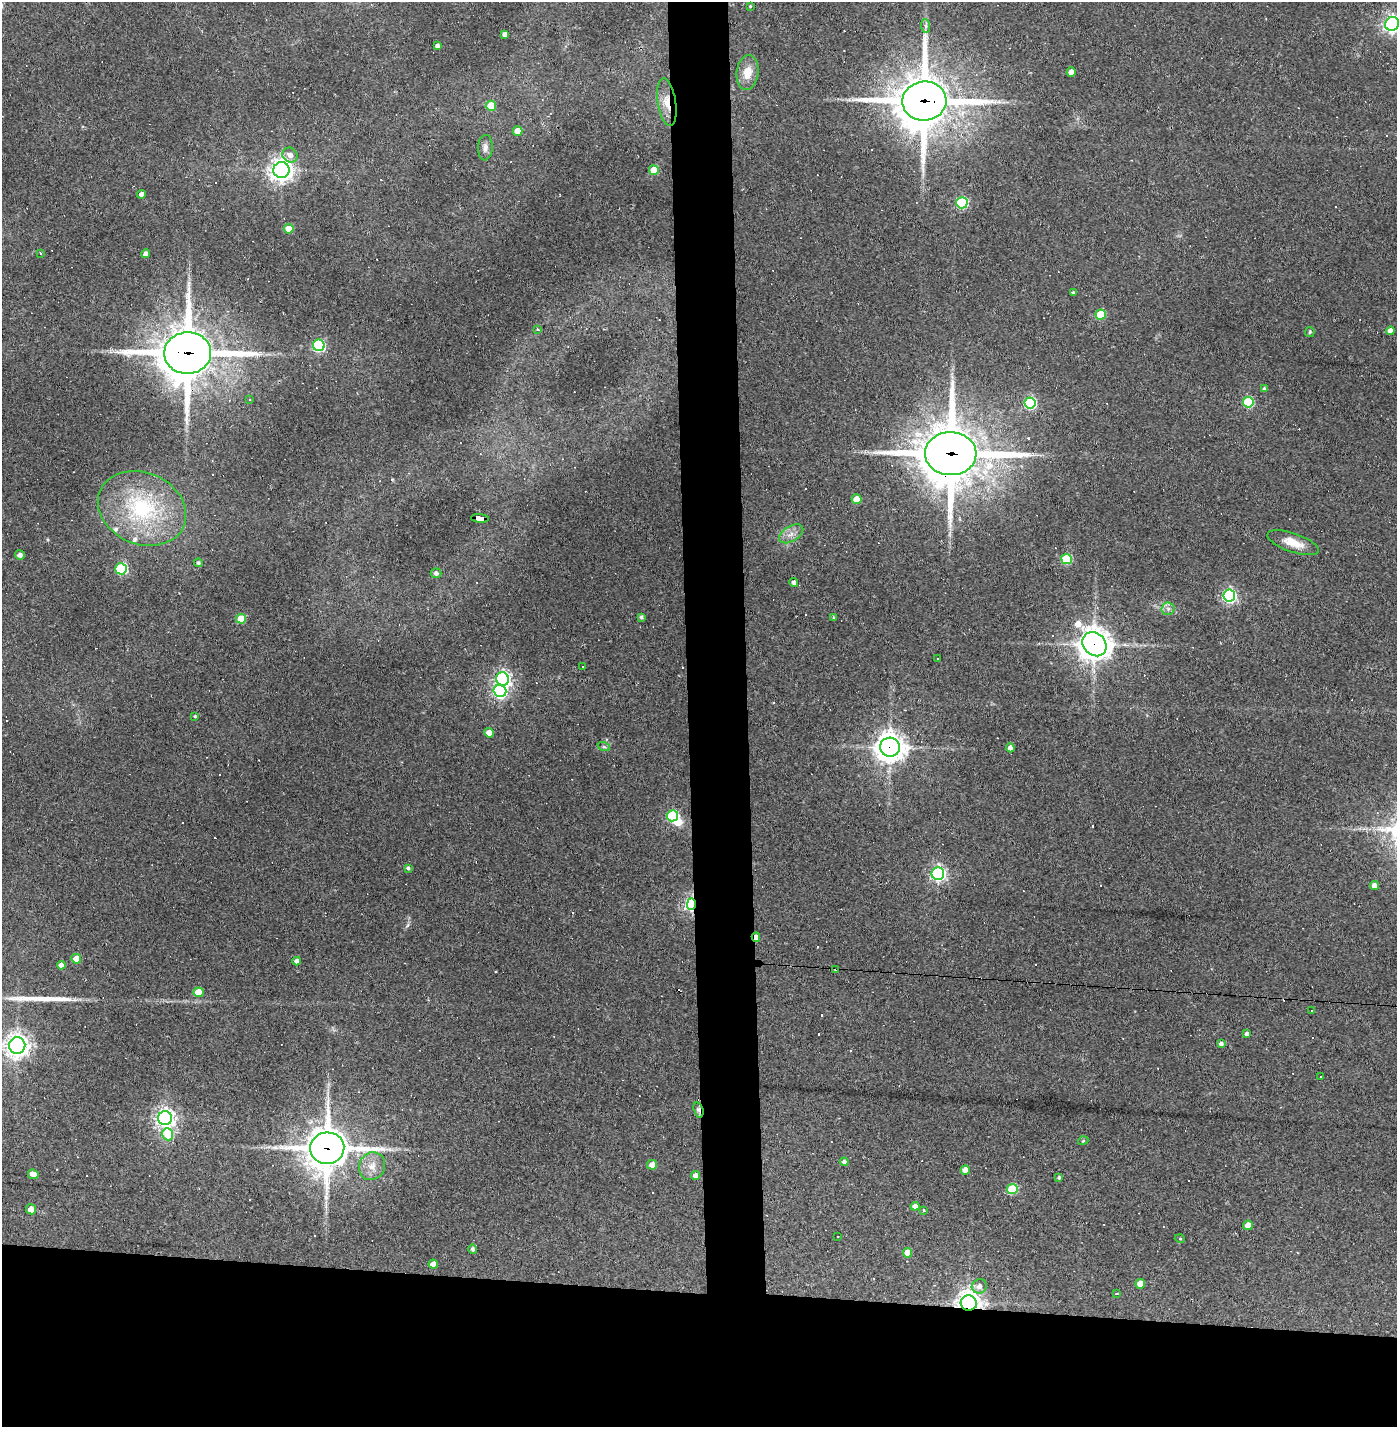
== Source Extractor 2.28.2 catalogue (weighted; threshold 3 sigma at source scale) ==
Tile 8 of 3 x 3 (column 2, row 3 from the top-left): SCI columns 1455-2849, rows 1-1425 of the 4302 x 4274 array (HDU 1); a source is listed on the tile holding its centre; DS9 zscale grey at full resolution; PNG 1399 x 1429 px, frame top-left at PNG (2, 2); each listed source drawn as its Kron ellipse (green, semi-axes under 4 px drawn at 4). Shown black and unused: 13% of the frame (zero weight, under 2 of 3 exposures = <1% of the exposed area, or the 3 px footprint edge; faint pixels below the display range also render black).
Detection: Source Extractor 2.28.2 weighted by HDU 2 'WHT'; one run over the whole footprint, this tile lists its part. Background 0.201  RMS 0.0083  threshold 0.0374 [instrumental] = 3 sigma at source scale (4.5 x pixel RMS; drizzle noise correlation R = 1.50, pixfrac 1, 0.05/0.05 arcsec/px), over >= 5 px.
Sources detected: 130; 1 inside a brighter object's white glare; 26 cosmic-ray / hot-pixel residue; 1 long thin detection or spike segment (spike, bleed or trail) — neither listed nor drawn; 2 inside a brighter listed object's ellipse — not listed separately; the other 100 listed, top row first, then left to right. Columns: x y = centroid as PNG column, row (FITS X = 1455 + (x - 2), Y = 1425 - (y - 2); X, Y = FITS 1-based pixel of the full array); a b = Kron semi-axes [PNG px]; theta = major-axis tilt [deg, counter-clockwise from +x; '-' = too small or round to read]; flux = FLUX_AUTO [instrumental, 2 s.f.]
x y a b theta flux
750 6 3 3 - 0.8
1392 24 7 6 - 310
925 26 7 4 -88 1.9
505 34 4 4 - 3.9
438 46 4 4 - 2.9
1071 72 4 4 - 7.7
747 73 17 11 83 12
924 101 22 19 4 3800
667 102 24 9 -81 12
491 106 5 5 - 25
517 131 5 5 - 7.9
485 148 13 7 87 4.4
290 155 8 7 - 5.2
281 170 8 8 - 570
654 170 5 5 - 20
141 194 4 4 - 4.7
962 203 6 5 - 82
289 229 5 4 - 14
40 253 3 3 - 2.5
146 254 4 4 - 4.5
1073 293 4 3 - 1.3
1101 314 5 5 - 31
538 330 4 3 - 1.4
1390 331 4 4 - 4.5
1310 332 5 4 - 1.1
319 345 6 5 - 96
188 353 23 21 4 3500
1264 389 4 3 - 1.6
250 400 3 2 - 0.98
1248 402 5 5 - 58
1030 403 5 5 - 81
951 454 26 21 -2 4800
857 499 5 4 - 16
142 508 45 35 -23 85
480 518 9 4 -5 68
791 534 13 7 31 5.7
1293 543 27 9 -19 12
20 555 5 4 - 3.5
1066 559 5 5 - 45
198 563 4 4 - 1.6
121 569 6 5 - 85
436 573 5 5 - 2.4
794 583 4 4 - 3
1229 596 6 6 - 170
1168 609 6 6 - 2.7
641 617 4 4 - 1.7
833 618 3 3 - 3.2
241 619 5 5 - 23
1094 644 13 11 -46 1200
937 659 3 3 - 1.5
583 666 3 2 - 0.77
503 679 6 6 - 230
500 691 6 6 - 160
195 716 4 3 - 1.1
489 733 5 4 - 9.4
604 747 6 4 -18 1.3
890 747 10 9 - 990
1010 748 4 4 - 5.1
672 816 6 5 - 68
408 868 4 4 - 1.6
938 874 6 6 - 210
1374 886 4 4 - 5.7
691 904 6 4 88 200
756 937 5 3 - 7.3
76 959 5 5 - 15
297 961 4 4 - 3.9
61 965 4 4 - 4.2
836 969 3 3 - 2.7
198 992 5 5 - 18
1311 1010 3 3 - 4.6
1247 1034 4 4 - 3.8
1221 1044 4 4 - 2.9
17 1045 8 8 - 580
1321 1076 2 2 - 0.64
698 1110 8 4 -74 3.2
165 1118 7 7 - 400
168 1134 6 5 - 31
1083 1141 5 3 - 0.73
327 1148 17 15 4 2100
844 1162 4 4 - 2.3
652 1165 5 4 - 7.7
372 1166 14 12 66 9.9
965 1170 4 4 - 8.2
33 1174 5 4 - 7.3
696 1176 4 4 - 4.5
1059 1177 4 4 - 1.5
1012 1189 5 5 - 45
915 1206 4 4 - 4.7
31 1209 5 5 - 8.4
923 1210 4 3 - 2
1248 1225 5 5 - 9.9
838 1236 2 2 - 0.76
1180 1239 5 3 - 0.72
473 1249 5 4 - 2
907 1253 5 4 - 11
433 1264 5 4 - 7.9
1140 1284 5 4 - 9.3
979 1286 8 7 - 4.4
1116 1294 3 3 - 2.6
969 1303 8 7 - 600
Overlapping masked pixels (flux is a lower limit): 13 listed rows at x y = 924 101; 667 102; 188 353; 951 454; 480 518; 1094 644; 890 747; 691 904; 756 937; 836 969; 698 1110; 327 1148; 969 1303
Isophote crosses this tile's border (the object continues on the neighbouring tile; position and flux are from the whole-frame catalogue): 1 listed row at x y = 1392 24